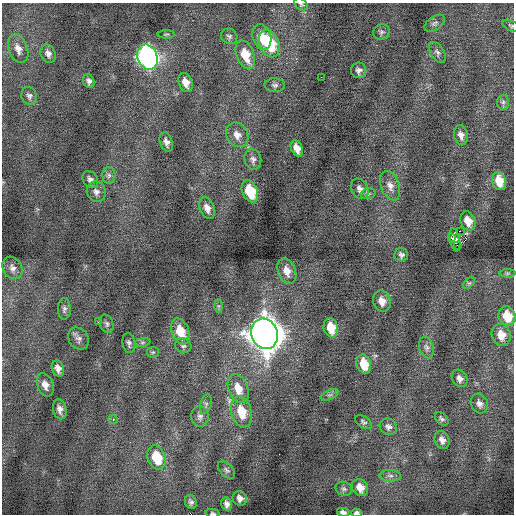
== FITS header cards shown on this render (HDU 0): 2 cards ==
NAXIS1  =                  512 / Axis length
NAXIS2  =                  512 / Axis length

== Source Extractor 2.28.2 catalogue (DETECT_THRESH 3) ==
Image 512 x 512 px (HDU 0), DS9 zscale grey, 1 PNG px = 1 image px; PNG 516 x 516 px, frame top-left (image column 1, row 512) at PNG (2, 3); each listed source drawn as its Kron ellipse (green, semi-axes under 4 px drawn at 4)
Background -0.0264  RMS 0.75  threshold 2.25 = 3 sigma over >= 5 px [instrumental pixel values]
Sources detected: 87; all 87 listed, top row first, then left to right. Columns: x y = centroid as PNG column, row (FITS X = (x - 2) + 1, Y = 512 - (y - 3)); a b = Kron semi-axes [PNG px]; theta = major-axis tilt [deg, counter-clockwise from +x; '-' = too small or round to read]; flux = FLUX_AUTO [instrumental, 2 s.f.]
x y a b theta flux
301 4 7 5 -37 93
435 23 11 6 37 160
511 26 9 5 -25 100
381 32 8 7 - 140
166 34 8 3 1 63
229 36 8 7 - 140
262 37 13 9 -72 860
269 44 14 9 -67 2500
18 49 15 9 -70 410
437 52 11 6 -59 170
48 54 9 7 -62 230
245 55 15 9 -69 1100
147 57 13 10 -68 21000
359 70 8 7 - 200
321 77 2 2 - 110
89 81 7 5 -68 180
186 82 9 6 -68 440
275 85 10 6 -3 160
29 96 9 7 -69 180
503 102 7 6 - 120
237 135 13 10 -57 400
461 135 10 7 -78 280
166 142 10 6 -71 240
297 148 9 5 -66 390
253 159 10 8 -74 210
109 175 8 6 -88 160
90 179 9 7 -57 200
499 181 9 6 -75 820
390 186 15 9 -70 390
360 189 10 8 -64 260
250 191 11 7 -67 1700
96 192 10 9 - 270
368 194 7 5 17 100
207 208 11 7 -68 330
468 221 10 7 -68 610
460 231 2 2 - 400
451 237 3 2 - 760
455 240 12 5 -78 34
458 245 3 2 - 420
401 255 7 6 - 160
12 268 12 9 -60 270
287 271 13 9 -70 490
507 273 8 4 0 71
469 283 7 4 43 80
382 301 11 8 -71 440
219 306 6 4 -89 74
64 309 11 6 89 170
507 316 10 8 -68 1100
98 322 3 2 - 87
107 324 9 6 -72 140
331 328 10 7 -74 940
180 331 13 8 -69 1200
264 334 15 13 -71 85000
501 335 11 9 -71 640
78 339 12 9 -56 220
142 342 8 4 8 95
129 343 10 6 -80 160
183 346 8 7 - 140
426 347 11 7 -73 210
153 352 6 5 - 92
364 364 10 7 -73 1100
58 368 8 6 -72 270
460 378 9 7 -58 240
45 385 12 8 -69 360
238 389 15 10 -71 720
330 395 9 4 22 120
206 404 10 5 77 130
479 404 10 8 -63 240
60 409 10 6 -77 260
241 412 16 10 -74 1100
200 416 10 8 -79 230
113 419 4 4 - 65
442 419 8 5 -46 120
363 422 9 5 -34 120
388 427 9 8 - 200
442 440 9 7 -64 280
157 458 12 8 -71 1700
226 470 10 6 -43 140
390 476 11 6 -4 180
360 487 9 7 -55 460
344 489 8 6 -23 120
240 498 7 7 - 240
191 502 7 5 -67 150
227 504 7 5 -72 200
343 512 6 4 -12 140
213 513 7 4 -12 80
356 513 5 3 - 160
At the frame edge (FLAGS 8, measured only in part): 6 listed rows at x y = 301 4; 511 26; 507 316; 343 512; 213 513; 356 513